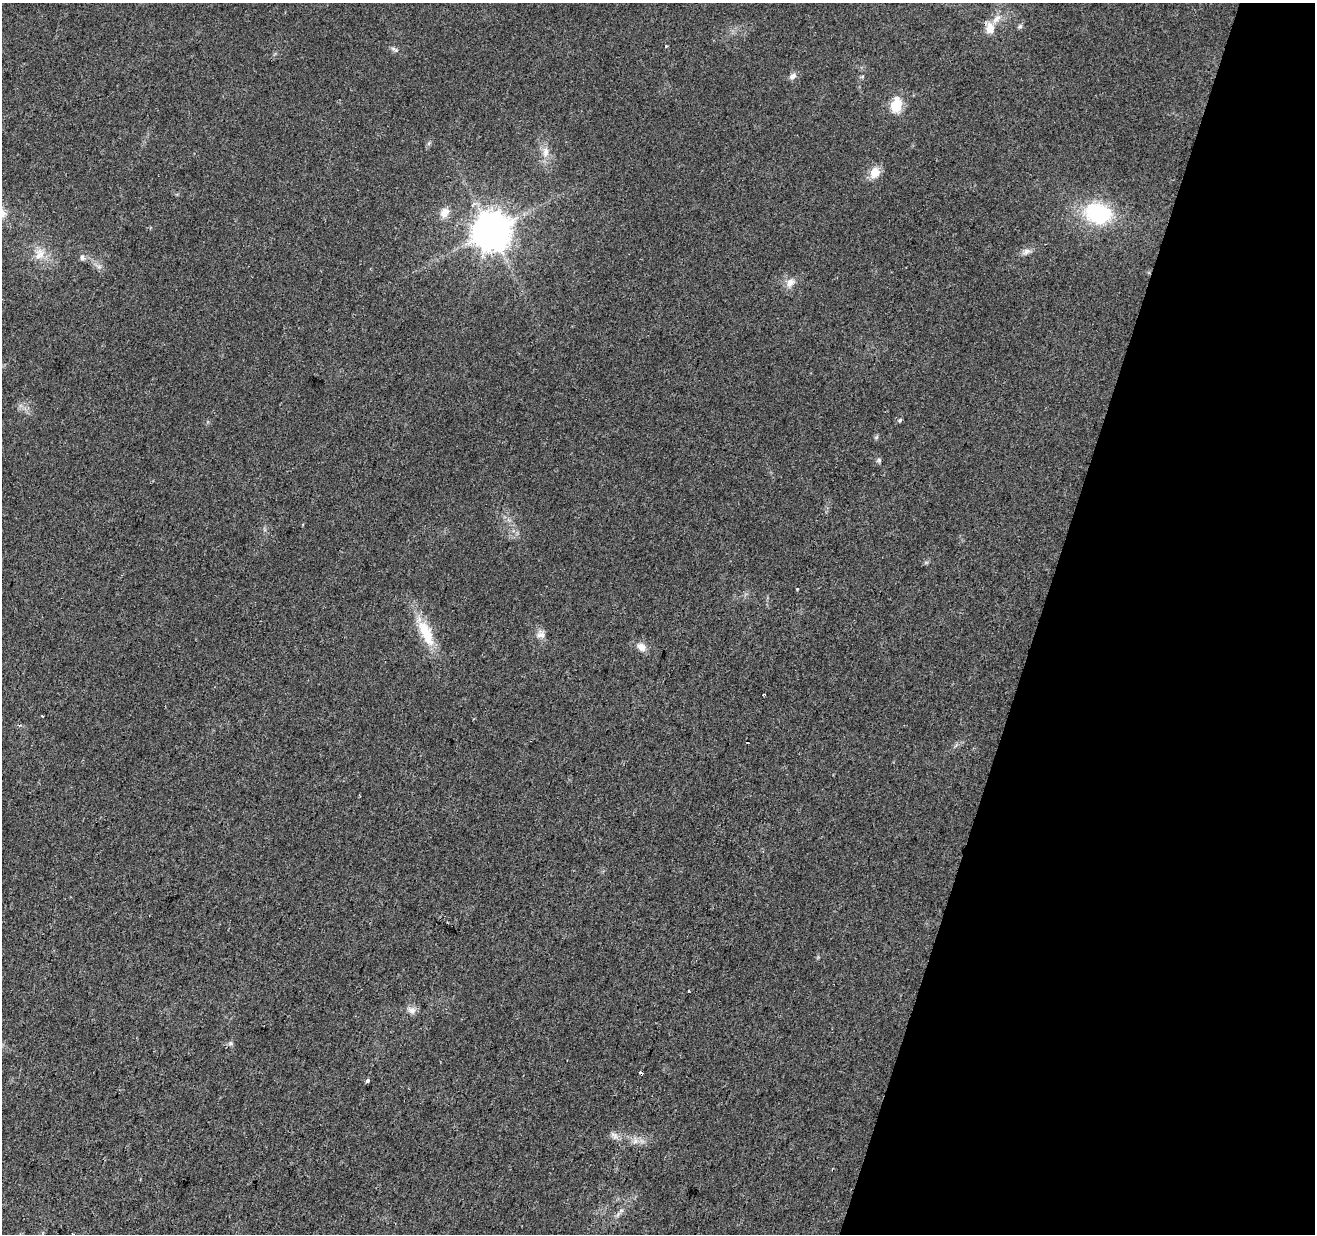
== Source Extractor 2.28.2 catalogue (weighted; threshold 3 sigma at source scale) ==
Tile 8 of 4 x 4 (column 4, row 2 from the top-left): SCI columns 3941-5253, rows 2744-3975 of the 5253 x 5423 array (HDU 1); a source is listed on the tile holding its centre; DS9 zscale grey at full resolution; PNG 1317 x 1236 px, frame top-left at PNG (2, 3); no overlay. Shown black and unused: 21% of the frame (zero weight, under 2 of 3 exposures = <1% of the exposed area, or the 3 px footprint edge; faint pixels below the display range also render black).
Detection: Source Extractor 2.28.2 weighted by HDU 2 'WHT'; one run over the whole footprint, this tile lists its part. Background 0.0431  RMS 0.0057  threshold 0.0255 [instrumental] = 3 sigma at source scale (4.5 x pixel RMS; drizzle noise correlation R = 1.50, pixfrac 1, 0.0396/0.0396 arcsec/px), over >= 5 px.
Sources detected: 34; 3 cosmic-ray / hot-pixel residue — not listed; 1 inside a brighter listed object's ellipse — not listed separately; the other 30 listed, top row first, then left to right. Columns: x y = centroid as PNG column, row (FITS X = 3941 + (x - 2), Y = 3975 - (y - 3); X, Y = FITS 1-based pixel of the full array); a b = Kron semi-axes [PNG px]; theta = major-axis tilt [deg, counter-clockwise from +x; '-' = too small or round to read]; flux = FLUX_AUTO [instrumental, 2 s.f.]
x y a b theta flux
1020 26 6 5 - 1
990 28 17 11 84 5.8
394 49 11 4 -26 1.3
793 76 10 7 29 2.3
863 76 5 3 - 0.65
896 105 7 6 - 48
545 152 15 8 85 4.8
875 173 15 12 60 6.7
445 213 14 11 62 4.8
1098 213 25 19 -17 48
2 214 12 9 65 5
491 231 11 11 - 1400
1026 251 12 7 31 2.5
40 254 18 12 70 7.5
82 258 8 6 -80 1.6
790 283 12 10 56 4.2
900 420 4 3 - 1.2
876 437 6 5 - 0.91
879 460 6 5 - 1
796 589 4 2 - 0.55
425 630 27 17 -66 16
541 635 12 7 4 2.9
641 647 12 9 -42 4.2
42 716 3 2 - 0.96
688 991 3 2 - 0.52
412 1010 12 8 -17 3
231 1043 7 4 -45 1
368 1081 4 4 - 1.2
614 1136 11 8 -53 2.6
635 1141 8 5 60 2
Isophote crosses this tile's border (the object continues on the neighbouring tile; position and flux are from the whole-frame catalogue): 1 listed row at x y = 2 214